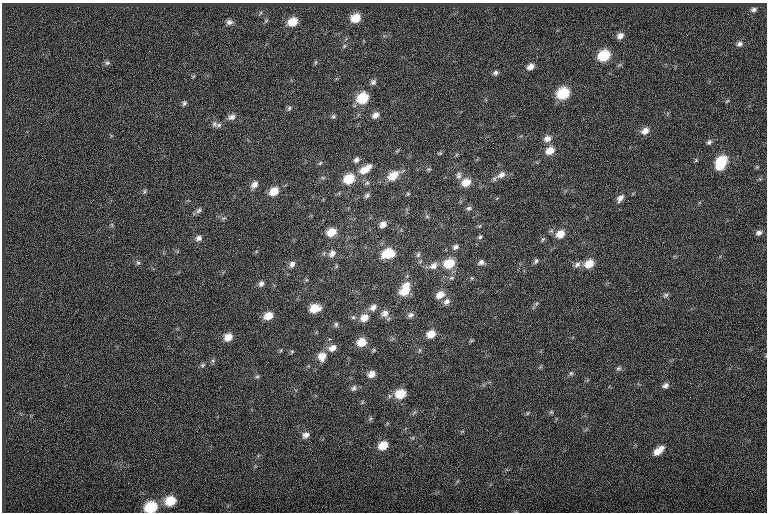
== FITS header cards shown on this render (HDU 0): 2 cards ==
NAXIS1  =                  765
NAXIS2  =                  510

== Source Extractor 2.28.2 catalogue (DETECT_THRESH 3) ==
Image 765 x 510 px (HDU 0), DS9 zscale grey, 1 PNG px = 1 image px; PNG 769 x 514 px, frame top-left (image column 1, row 510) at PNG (2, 3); no overlay
Background 0.0111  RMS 6.8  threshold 20.3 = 3 sigma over >= 5 px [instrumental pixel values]
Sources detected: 108; all 108 listed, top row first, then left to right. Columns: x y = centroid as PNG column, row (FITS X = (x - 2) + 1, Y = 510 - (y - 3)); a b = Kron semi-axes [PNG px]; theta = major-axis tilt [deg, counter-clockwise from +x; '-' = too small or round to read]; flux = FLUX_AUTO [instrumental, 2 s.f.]
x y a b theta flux
753 9 6 5 - 1100
260 13 6 4 70 580
356 18 9 8 - 8700
229 22 8 7 - 1700
293 22 10 8 29 7800
620 36 8 6 45 2300
740 44 7 5 23 1300
344 46 7 4 46 740
604 56 9 7 35 16000
316 62 6 4 89 590
107 63 6 6 - 800
530 67 8 6 33 2600
495 73 7 5 28 1200
373 82 8 6 53 1400
563 94 9 8 - 19000
363 98 10 8 36 15000
727 101 6 3 18 460
184 103 7 5 58 980
289 108 6 5 - 860
375 115 8 6 43 2600
333 116 6 5 - 770
232 117 11 7 21 2100
214 124 8 7 - 1300
219 125 8 6 2 1200
645 131 9 7 30 3100
547 139 9 8 - 2700
709 142 7 5 44 1000
493 148 2 2 - 440
550 151 10 8 32 5000
440 153 5 5 - 510
356 160 8 6 45 1400
696 160 5 4 - 480
721 161 10 8 41 14000
320 163 7 4 45 580
720 166 8 6 38 6200
365 169 16 8 36 6200
429 169 6 4 18 520
501 175 12 8 34 2900
393 176 12 8 37 6900
459 176 10 7 90 1700
349 179 9 8 - 13000
466 182 9 7 30 5900
367 183 6 6 - 920
254 184 10 7 43 2400
144 191 7 4 88 640
274 191 10 7 37 6000
408 194 6 4 0 530
367 195 7 6 - 1000
620 198 11 6 50 2100
469 208 7 6 - 1100
199 210 9 6 51 1300
427 216 6 4 -20 560
224 218 6 5 - 710
383 224 9 6 32 2500
331 232 9 7 24 6400
758 233 8 6 24 1500
560 234 9 8 - 5100
480 237 6 5 - 750
198 238 8 7 - 1800
455 247 7 6 - 1500
332 253 10 8 46 2400
388 253 11 8 18 12000
418 255 8 5 73 1100
536 261 7 5 73 870
481 262 8 7 - 1500
138 263 6 5 - 740
292 264 8 6 60 1700
449 264 10 8 22 11000
589 264 9 8 - 6600
577 265 10 7 41 1800
434 266 11 8 33 2900
519 268 4 3 - 330
261 284 7 6 - 1500
406 285 11 8 44 4000
405 291 12 9 19 6900
440 295 10 7 30 4300
666 295 8 5 27 910
446 302 9 7 39 2000
373 307 10 8 34 2400
315 308 9 7 18 7600
385 313 10 8 29 2700
411 315 8 6 37 1400
268 316 9 7 30 5500
353 317 6 5 - 810
364 318 10 8 31 4500
336 324 7 5 90 880
431 334 9 7 26 5000
228 337 9 8 - 4300
471 341 6 4 19 480
361 342 9 7 28 6500
332 348 10 7 34 3100
292 351 6 4 0 560
322 356 10 9 - 4800
203 365 6 5 - 760
619 368 7 5 15 890
571 373 6 5 - 720
372 374 7 6 - 3100
257 377 6 4 0 650
665 385 8 6 26 1600
354 388 8 5 56 1100
401 394 10 8 22 9100
551 412 6 4 44 630
527 413 5 3 - 420
306 435 9 7 27 2200
383 445 9 7 30 6400
658 451 12 6 40 4700
171 501 10 8 23 9800
151 507 10 8 23 19000
At the frame edge (FLAGS 8, measured only in part): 1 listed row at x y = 151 507